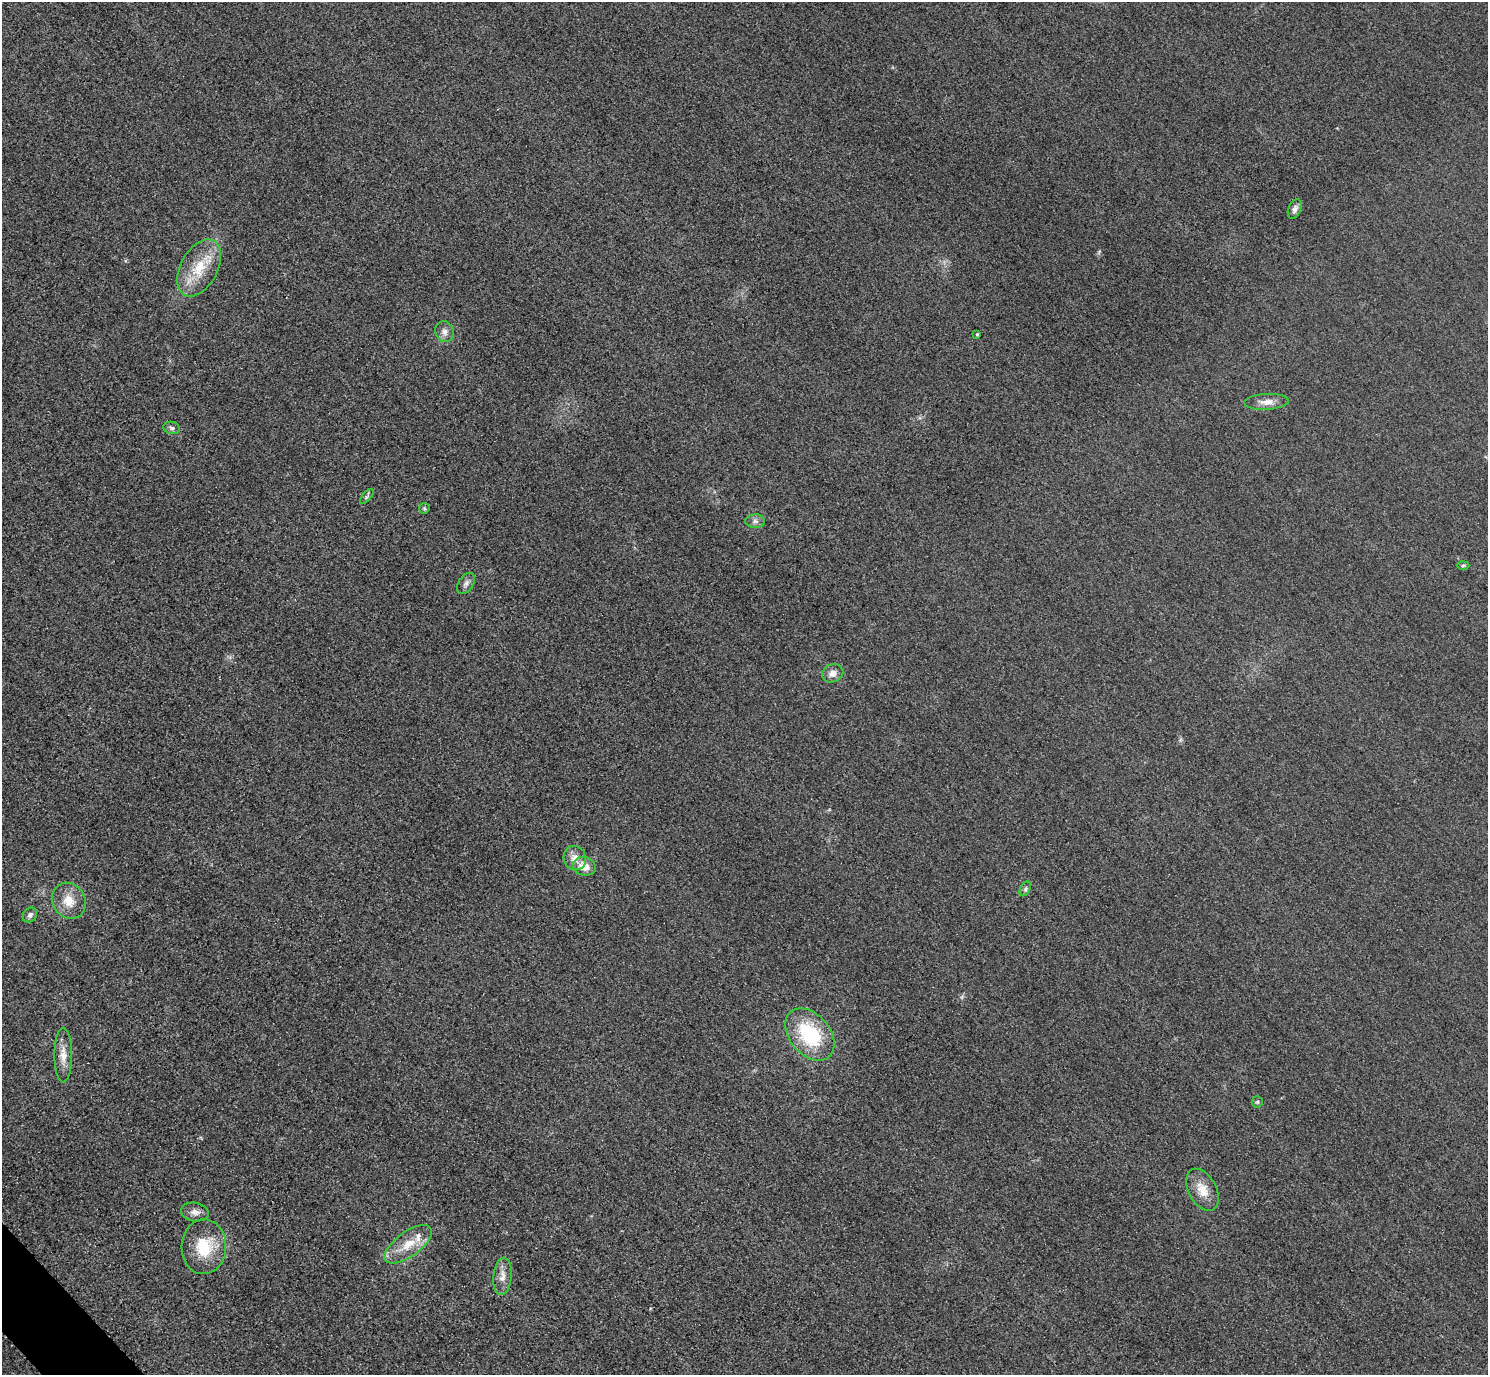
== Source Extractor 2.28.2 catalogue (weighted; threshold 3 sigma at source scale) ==
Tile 7 of 4 x 4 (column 3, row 2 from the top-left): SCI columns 3004-4489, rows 2931-4303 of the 6005 x 6003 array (HDU 1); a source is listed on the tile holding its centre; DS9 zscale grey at full resolution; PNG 1490 x 1377 px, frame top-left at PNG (2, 2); each listed source drawn as its Kron ellipse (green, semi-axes under 4 px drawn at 4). Shown black and unused: <1% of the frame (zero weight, under 3 of 4 exposures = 3% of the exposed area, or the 3 px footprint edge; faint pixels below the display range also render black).
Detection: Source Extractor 2.28.2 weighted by HDU 2 'WHT'; one run over the whole footprint, this tile lists its part. Background 0.0513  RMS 0.016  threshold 0.0718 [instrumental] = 3 sigma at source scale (4.5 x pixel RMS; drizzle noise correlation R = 1.50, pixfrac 1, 0.05/0.05 arcsec/px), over >= 5 px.
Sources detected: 26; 1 inside a brighter listed object's ellipse — not listed separately; the other 25 listed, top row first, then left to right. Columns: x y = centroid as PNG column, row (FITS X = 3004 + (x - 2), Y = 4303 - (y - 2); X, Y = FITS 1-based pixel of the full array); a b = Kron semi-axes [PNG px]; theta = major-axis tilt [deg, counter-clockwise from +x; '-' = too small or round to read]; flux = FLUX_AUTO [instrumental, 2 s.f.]
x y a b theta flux
1295 209 10 6 68 5.8
199 268 31 18 62 53
445 332 11 9 -67 8.9
977 334 3 3 - 1.6
1267 402 22 8 3 13
172 428 8 6 -15 4
367 496 9 4 49 3.3
424 508 5 5 - 2.4
755 521 10 6 0 5.8
1463 565 6 4 2 1.9
466 583 11 7 57 6.2
833 673 11 9 20 12
575 858 12 11 - 14
584 866 11 9 -19 19
1025 889 8 5 62 3.2
69 901 19 16 -58 27
30 915 8 6 48 5.2
810 1034 30 20 -49 110
63 1055 27 9 -90 19
1257 1102 5 5 - 2.4
1202 1190 23 14 -62 25
195 1212 14 9 -11 9.7
408 1244 28 12 36 34
204 1247 27 22 88 61
502 1276 19 9 84 14